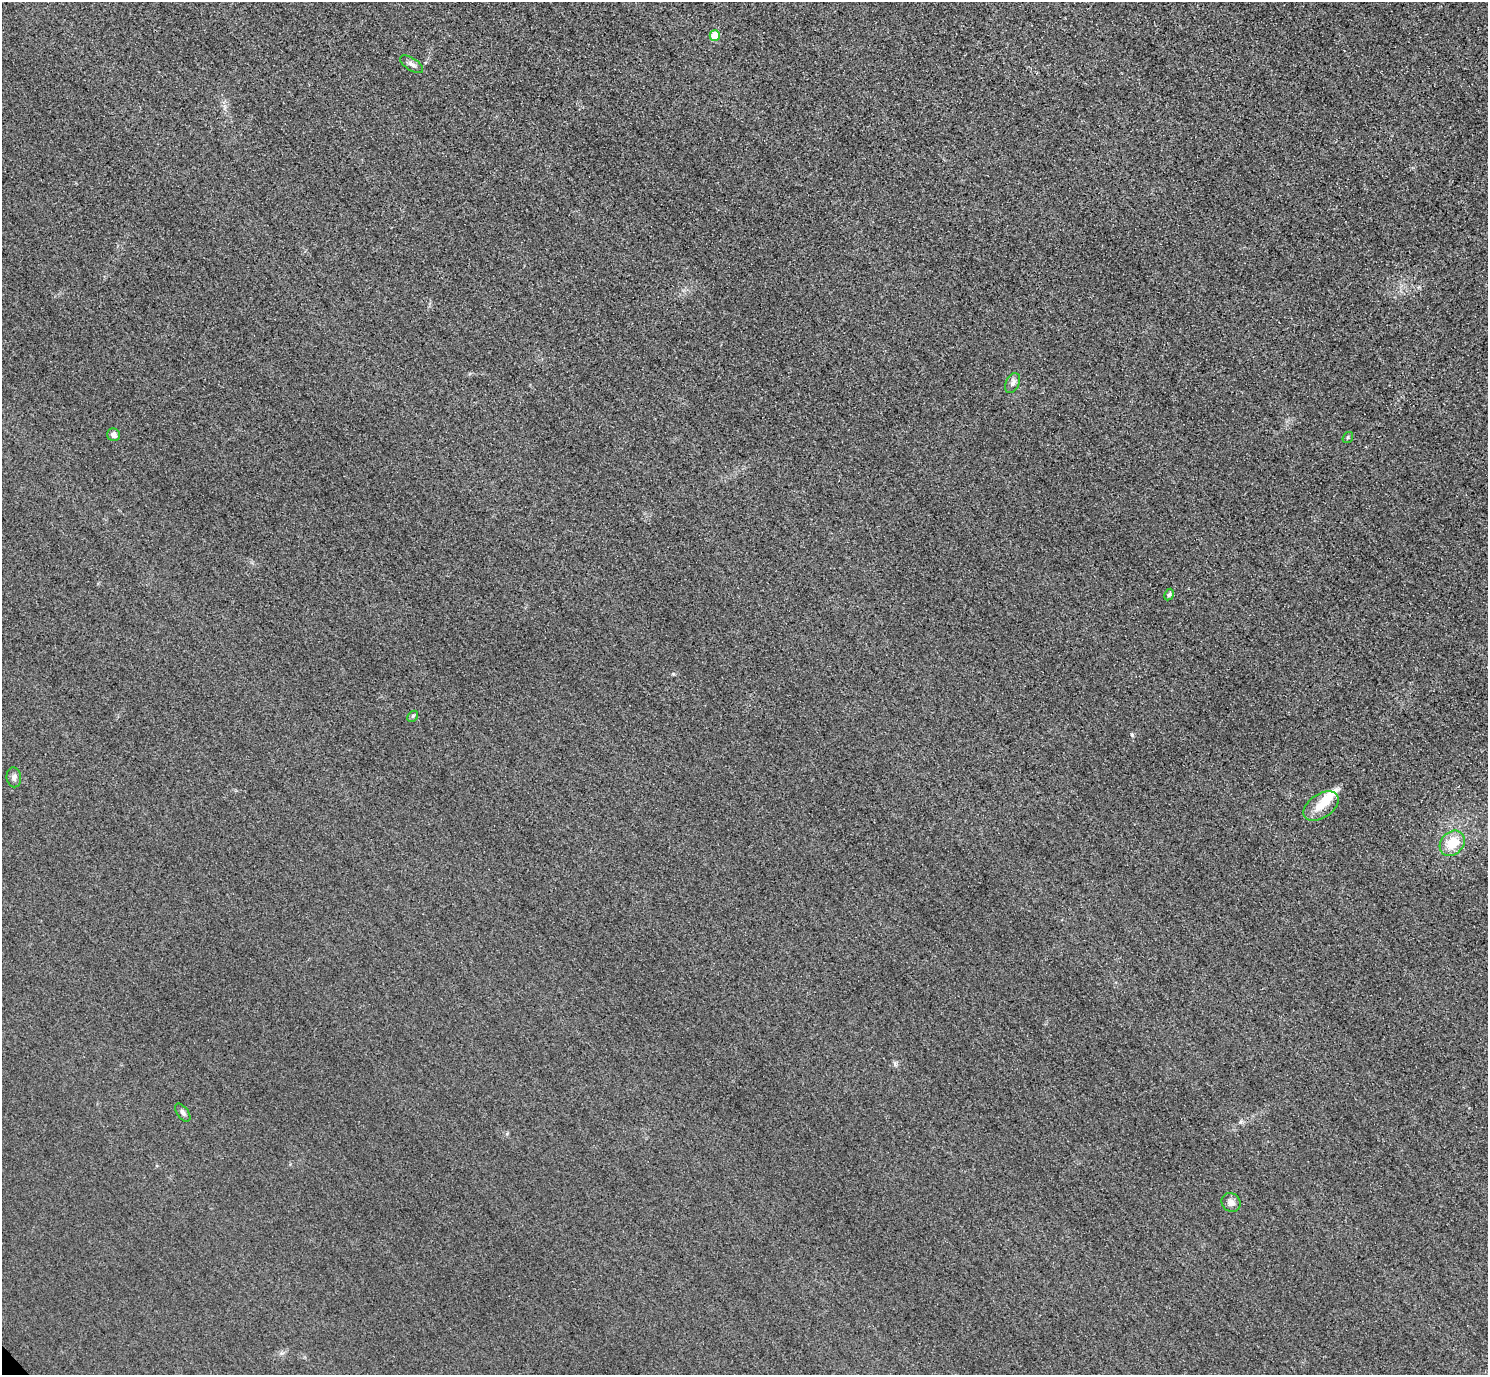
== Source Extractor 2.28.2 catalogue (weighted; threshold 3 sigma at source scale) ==
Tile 10 of 4 x 4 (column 2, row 3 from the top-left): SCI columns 1518-3003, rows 1558-2930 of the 6005 x 6003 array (HDU 1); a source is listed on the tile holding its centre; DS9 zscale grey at full resolution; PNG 1490 x 1377 px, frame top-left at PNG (2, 2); each listed source drawn as its Kron ellipse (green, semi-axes under 4 px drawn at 4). Shown black and unused: <1% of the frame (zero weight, under 3 of 4 exposures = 3% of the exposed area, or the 3 px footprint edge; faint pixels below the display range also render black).
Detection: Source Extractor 2.28.2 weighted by HDU 2 'WHT'; one run over the whole footprint, this tile lists its part. Background 0.0513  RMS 0.016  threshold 0.0718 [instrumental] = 3 sigma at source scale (4.5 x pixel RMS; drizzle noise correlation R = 1.50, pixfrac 1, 0.05/0.05 arcsec/px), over >= 5 px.
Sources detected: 14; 1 inside a brighter object's white glare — neither listed nor drawn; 1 inside a brighter listed object's ellipse — not listed separately; the other 12 listed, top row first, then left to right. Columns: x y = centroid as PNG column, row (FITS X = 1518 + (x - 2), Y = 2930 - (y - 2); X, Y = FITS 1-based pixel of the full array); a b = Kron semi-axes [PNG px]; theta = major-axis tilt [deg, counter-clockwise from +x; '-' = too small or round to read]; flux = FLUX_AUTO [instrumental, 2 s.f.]
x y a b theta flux
715 36 5 5 - 43
412 64 13 6 -33 6.1
1013 383 10 6 66 6.3
114 435 6 6 - 7.1
1348 438 6 4 54 2.8
1169 595 6 4 62 2.4
413 716 6 4 47 2.4
14 777 10 7 -82 5.9
1321 806 20 12 33 22
1452 843 14 11 47 35
183 1113 10 5 -55 4.4
1231 1202 10 9 - 7.6
Unlisted compact peaks at least as high as the median listed source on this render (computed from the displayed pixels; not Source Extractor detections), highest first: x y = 1132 735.